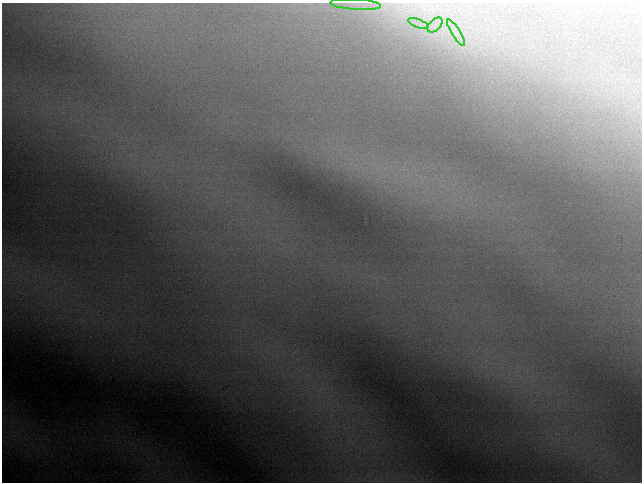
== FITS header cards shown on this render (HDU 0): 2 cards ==
NAXIS1  =                  640 / length of data axis 1
NAXIS2  =                  480 / length of data axis 2

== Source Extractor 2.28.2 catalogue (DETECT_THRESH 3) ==
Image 640 x 480 px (HDU 0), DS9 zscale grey, 1 PNG px = 1 image px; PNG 644 x 484 px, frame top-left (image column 1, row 480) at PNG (2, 3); each listed source drawn as its Kron ellipse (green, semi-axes under 4 px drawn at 4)
Background 178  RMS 1.8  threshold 5.45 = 3 sigma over >= 5 px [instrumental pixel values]
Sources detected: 4; all 4 listed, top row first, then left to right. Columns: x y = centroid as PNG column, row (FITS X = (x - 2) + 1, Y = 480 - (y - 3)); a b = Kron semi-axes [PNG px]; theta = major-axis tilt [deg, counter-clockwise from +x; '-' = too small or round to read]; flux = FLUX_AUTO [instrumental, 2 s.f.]
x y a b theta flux
356 4 25 5 -4 1400
418 24 11 3 -21 460
435 25 9 5 45 650
456 33 15 4 -58 810